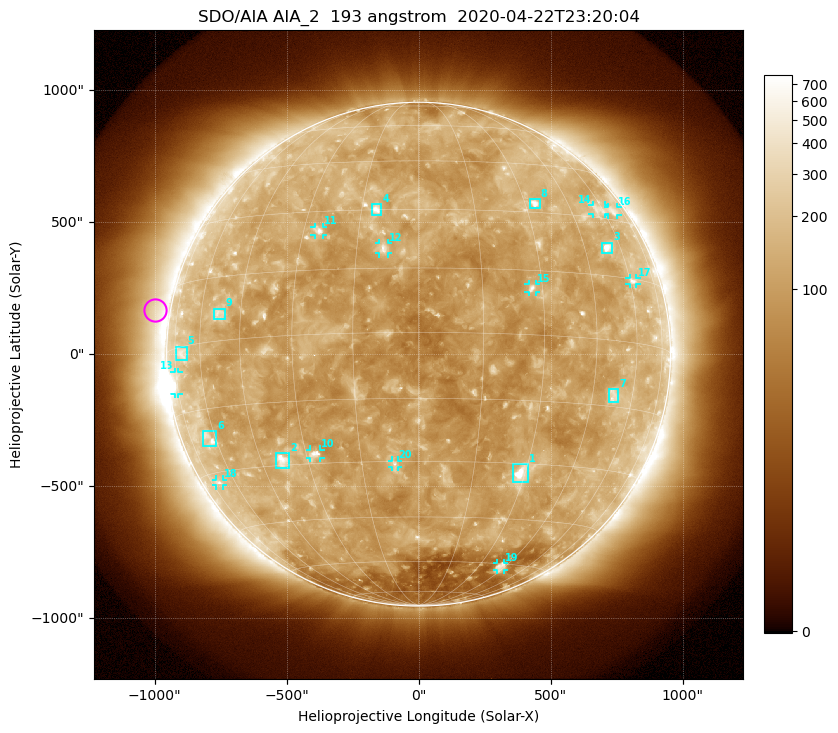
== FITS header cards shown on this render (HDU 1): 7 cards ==
TELESCOP= 'SDO/AIA'
INSTRUME= 'AIA_2'
WAVELNTH=                  193
WAVEUNIT= 'angstrom'
DATE-OBS= '2020-04-22T23:20:04.85'
CTYPE1  = 'HPLN-TAN'
CTYPE2  = 'HPLT-TAN'

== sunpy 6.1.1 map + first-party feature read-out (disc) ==
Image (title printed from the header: SDO/AIA AIA_2  193 angstrom  2020-04-22T23:20:04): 1024 x 1024 px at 2.4 arcsec/px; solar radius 954 arcsec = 398 px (full disc in frame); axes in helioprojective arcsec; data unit not stated in the header (colour bar unlabelled)
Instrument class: DISC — disc imager (sunpy class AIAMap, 193 A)
Bright regions (active regions / flare kernels): reference = the median radial profile (limb darkening/brightening removed); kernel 9 px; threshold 5 sigma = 163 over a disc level ~112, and >= 1.15x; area >= 12 px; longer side >= 10 px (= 24 arcsec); searched inside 0.97 R_sun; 23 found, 20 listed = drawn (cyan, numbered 1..; 11 of them under ~33 arcsec drawn as corner ticks so the feature stays visible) (cap 20 boxes per figure: the strongest are kept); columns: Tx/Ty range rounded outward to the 5 arcsec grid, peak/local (2 s.f.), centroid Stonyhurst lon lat
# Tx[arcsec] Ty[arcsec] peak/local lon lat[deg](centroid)
1 355..415 -485..-415 12 +29 -32
2 -540..-490 -435..-375 7.5 -38 -29
3 695..735 385..425 8.7 +54 +22
4 -180..-140 525..570 6.1 -11 +30
5 -920..-875 -25..30 2.8 -70 -1
6 -820..-765 -350..-290 3.9 -63 -22
7 720..755 -185..-130 3.5 +52 -13
8 420..460 555..590 5.9 +33 +33
9 -775..-735 135..175 3.2 -53 +6
10 -410..-370 -395..-360 5.5 -27 -28
11 -395..-360 450..485 4.9 -26 +25
12 -150..-115 380..420 5 -8 +20
13 -925..-910 -150..-65 4.1 -75 -8
14 660..705 530..565 2.4 +58 +32
15 415..445 235..265 4.6 +27 +11
16 715..755 525..560 2.5 +66 +33
17 800..825 265..290 3.1 +62 +15
18 -765..-740 -500..-475 2.6 -69 -32
19 295..325 -815..-790 2.7 +42 -61
20 -100..-80 -430..-400 3.7 -6 -31
Off-limb structures (1.02-1.3 R_sun): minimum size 162 px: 8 found; the strongest spans PA ~40..105 deg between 1.02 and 1.3 R_sun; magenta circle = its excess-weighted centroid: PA ~80 deg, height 1.06 R_sun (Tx ~-1000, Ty ~165 arcsec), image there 1.7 x the reference